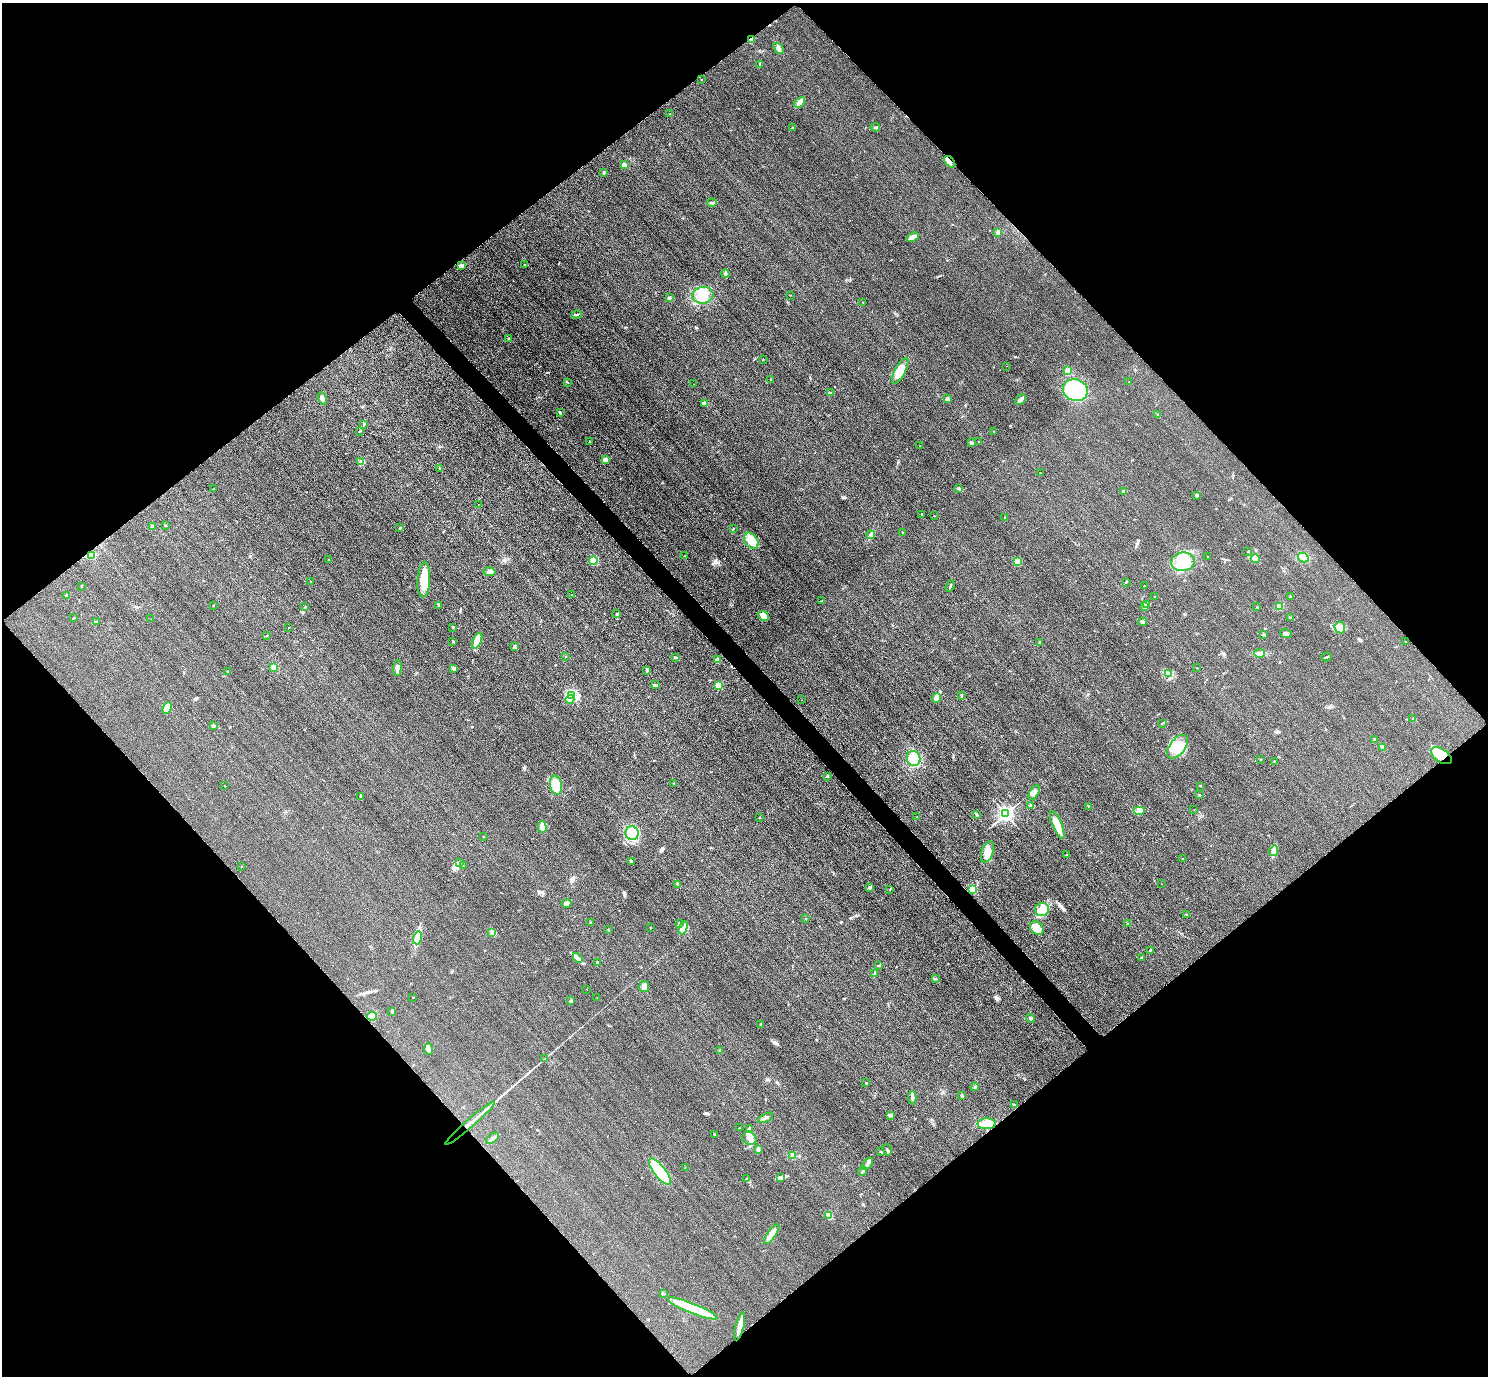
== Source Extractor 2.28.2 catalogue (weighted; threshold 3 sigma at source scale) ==
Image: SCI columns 32-5975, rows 184-5676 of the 6005 x 6003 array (HDU 1 of 3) = the unmasked area's bounding box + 8 px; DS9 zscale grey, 4 x 4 block average (1 PNG px = mean of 4 x 4 image px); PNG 1490 x 1378 px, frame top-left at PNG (2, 3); each listed source drawn as its Kron ellipse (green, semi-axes under 4 px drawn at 4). Shown black and unused: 51% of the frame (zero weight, under 3 of 4 exposures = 3% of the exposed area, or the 3 px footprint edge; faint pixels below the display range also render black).
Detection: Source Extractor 2.28.2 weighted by HDU 2 'WHT'. Background 0.052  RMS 0.016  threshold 0.0723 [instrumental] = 3 sigma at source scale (4.5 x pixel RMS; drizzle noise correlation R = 1.50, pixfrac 1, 0.05/0.05 arcsec/px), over >= 5 px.
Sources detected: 248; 1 inside a brighter object's white glare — neither listed nor drawn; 1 coinciding with a brighter row at this scale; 10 inside a brighter listed object's ellipse — not listed separately; the other 236 listed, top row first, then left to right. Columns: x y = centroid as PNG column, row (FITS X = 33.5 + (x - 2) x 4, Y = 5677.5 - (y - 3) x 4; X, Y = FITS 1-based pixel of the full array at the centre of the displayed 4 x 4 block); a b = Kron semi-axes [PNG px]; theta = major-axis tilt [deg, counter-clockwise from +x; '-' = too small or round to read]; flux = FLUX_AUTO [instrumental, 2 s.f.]
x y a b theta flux
751 39 3 3 - 16
778 48 6 3 -51 29
760 64 3 2 - 7.5
701 80 2 2 - 4
800 102 6 3 44 43
670 114 2 2 - 2.7
875 127 5 2 - 11
792 128 3 2 - 5
950 162 7 4 -47 45
624 165 4 3 - 30
603 172 3 2 - 8.7
712 203 5 2 - 14
998 232 3 3 - 13
913 237 6 3 24 36
462 265 3 2 - 34
524 265 2 2 - 7
725 274 4 3 - 18
703 295 10 8 8 110
791 295 2 2 - 2.8
669 298 2 2 - 12
863 302 2 2 - 2.8
577 314 5 2 - 9.6
508 338 2 2 - 5.2
763 359 2 2 - 3.9
1006 366 2 2 - 2.8
900 371 14 5 62 120
1068 371 2 2 - 320
770 379 2 2 - 3.9
567 382 2 2 - 5.5
1129 382 2 2 - 4
693 384 2 2 - 2.1
1075 390 12 11 - 570
830 393 3 2 - 10
322 398 6 3 -69 34
947 399 2 2 - 23
1020 400 6 3 43 40
704 403 4 2 - 13
560 412 3 2 - 6.3
1158 415 3 2 - 6.7
364 424 2 2 - 3.4
360 431 3 2 - 4.8
994 432 2 2 - 2.4
590 441 2 2 - 6.2
978 441 2 2 - 2.7
972 443 2 2 - 76
919 446 2 2 - 3.6
605 460 2 2 - 200
361 461 2 2 - 9.5
440 469 2 2 - 2.7
1040 473 2 2 - 2.6
959 488 3 2 - 11
214 489 3 2 - 3.8
1124 491 4 2 - 14
1196 495 2 2 - 50
478 504 2 2 - 1.8
922 514 2 2 - 14
934 516 2 2 - 2.6
1005 518 3 2 - 5.4
152 526 3 3 - 14
165 526 2 2 - 5
400 528 2 2 - 11
733 529 2 2 - 5.9
903 533 2 2 - 5.8
871 535 4 3 - 21
751 541 9 6 -53 110
1248 552 2 2 - 2.8
92 555 4 3 - 44
685 555 2 2 - 2.9
1208 556 2 2 - 10
1303 557 6 4 -31 68
1255 559 4 3 - 26
329 560 2 2 - 16
593 561 4 4 - 70
1017 562 4 3 - 22
1183 562 12 9 7 190
490 572 6 3 -11 50
424 580 18 6 86 170
311 581 2 2 - 9.5
1126 582 3 2 - 5.7
81 586 2 2 - 5.2
950 586 6 2 69 11
1144 586 2 2 - 9.8
67 595 2 2 - 4
571 595 2 2 - 4.4
1154 596 2 2 - 4.7
1291 597 2 2 - 17
822 601 3 2 - 7.7
1146 604 3 2 - 13
213 605 2 2 - 3.5
438 605 2 2 - 2.6
1280 606 4 3 - 50
305 607 2 2 - 5
1144 607 3 2 - 6.3
1257 607 2 2 - 4.1
617 614 3 2 - 9.5
764 616 6 4 -37 89
73 618 2 2 - 5.2
1291 618 3 2 - 6.1
151 619 2 2 - 1.9
96 621 3 2 - 7.7
1143 622 4 3 - 16
288 627 2 2 - 1.9
453 627 2 2 - 24
1340 627 6 5 - 49
1286 633 6 2 -21 13
1263 635 3 2 - 12
267 636 2 2 - 5.6
477 640 8 4 66 60
453 641 3 2 - 11
1040 642 2 2 - 41
1406 642 2 2 - 2
514 646 3 2 - 9.7
1260 653 5 3 - 25
565 657 2 2 - 3.1
675 657 4 2 - 8.4
1326 657 5 2 - 11
717 660 3 2 - 42
274 667 2 2 - 320
397 668 8 4 84 39
1197 668 2 2 - 2.4
454 669 4 3 - 13
647 670 2 2 - 6.9
228 671 3 2 - 7.6
1168 673 2 2 - 4.5
655 685 3 2 - 8.5
718 685 4 3 - 92
571 696 4 3 - 28
961 696 3 2 - 7.5
937 698 5 3 - 38
570 699 4 2 - 14
801 700 2 2 - 1.8
167 708 6 3 68 88
1413 719 2 2 - 3.5
1162 723 2 2 - 3.6
213 725 2 2 - 17
1375 739 3 2 - 14
1177 747 14 7 53 200
1382 747 4 2 - 45
1441 756 11 6 -34 290
913 758 7 6 - 150
1260 759 2 2 - 3.1
1274 762 2 2 - 4.7
827 776 2 2 - 24
673 783 2 2 - 3.8
556 785 9 6 -80 150
225 786 2 2 - 3
1200 786 2 2 - 4.2
1034 792 8 4 58 44
1199 795 3 2 - 6.7
361 796 3 2 - 12
1031 806 2 2 - 21
1088 806 2 2 - 4.5
1194 809 2 2 - 1.9
1139 811 6 3 0 34
976 814 2 2 - 5.7
1006 814 2 2 - 3700
760 817 2 2 - 4.6
917 817 2 2 - 11
1057 825 15 4 -67 90
542 827 6 4 -89 34
632 833 7 6 - 120
484 836 2 2 - 3.7
1274 851 5 3 - 33
987 852 11 6 71 77
1066 855 2 2 - 4
1182 859 2 2 - 4.1
631 861 4 2 - 12
459 863 2 2 - 5.3
463 865 2 2 - 2.9
242 866 2 2 - 5.3
678 884 3 2 - 10
1161 884 2 2 - 1.6
870 887 3 2 - 22
890 889 2 2 - 5.5
972 889 2 2 - 680
566 903 5 3 - 23
1042 910 7 6 - 69
1186 914 2 2 - 3.9
805 918 2 2 - 2.1
590 922 2 2 - 3.8
679 924 4 2 - 14
1127 924 2 2 - 4.8
651 928 2 2 - 3.3
683 928 7 4 72 48
1037 928 8 6 -43 89
608 930 2 2 - 4.7
491 932 3 2 - 10
417 938 6 3 73 65
1150 950 2 2 - 8.4
1142 957 2 2 - 3.6
578 958 6 2 -46 22
598 963 3 2 - 16
879 965 3 2 - 7.7
875 973 2 2 - 7.9
935 979 2 2 - 3.4
644 987 5 5 - 48
587 989 2 2 - 4
413 998 2 2 - 3.1
597 998 2 2 - 2.5
571 1001 2 2 - 61
392 1011 4 2 - 10
372 1016 5 4 - 39
1030 1018 4 3 - 19
761 1025 3 2 - 9.4
428 1049 6 4 -79 28
720 1050 2 2 - 46
544 1059 2 2 - 3.3
866 1083 3 2 - 4.3
975 1087 4 2 - 12
962 1096 2 2 - 62
912 1098 6 2 -88 34
1014 1105 2 2 - 4.1
890 1115 4 2 - 13
766 1118 8 2 23 24
470 1123 33 2 41 110
987 1124 9 5 2 110
739 1128 2 2 - 2.9
750 1128 3 2 - 7
714 1134 2 2 - 5.3
492 1138 7 2 39 29
749 1138 7 6 - 56
758 1149 3 2 - 12
887 1150 6 2 -75 15
881 1152 2 2 - 7.2
793 1156 4 3 - 47
868 1164 7 3 54 29
685 1167 2 2 - 1.7
660 1171 16 6 -52 390
863 1171 4 2 - 17
781 1177 2 2 - 6
747 1179 4 2 - 9.3
829 1215 3 3 - 15
772 1234 12 4 55 56
663 1293 2 2 - 6.5
693 1308 26 5 -22 450
740 1326 14 3 76 87
Overlapping masked pixels (flux is a lower limit): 4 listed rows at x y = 751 39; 950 162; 1441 756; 470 1123
Diffuse or blended objects may show on this block-average render without a row.